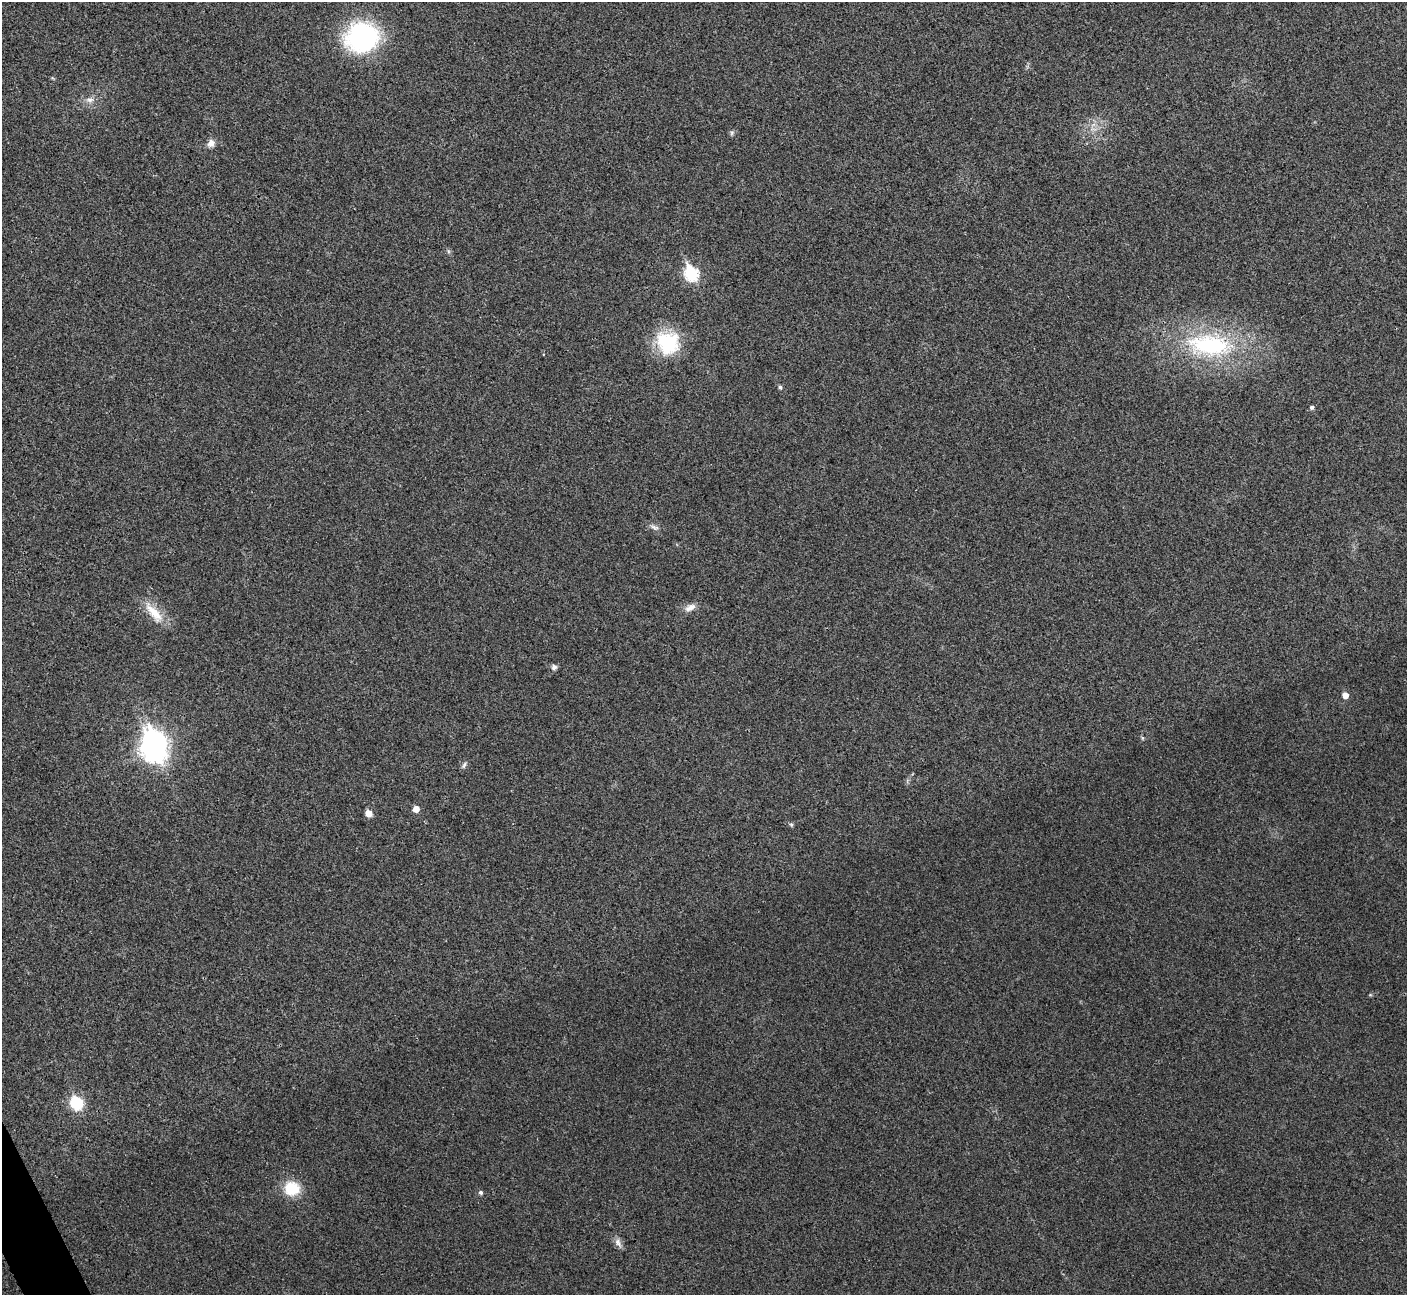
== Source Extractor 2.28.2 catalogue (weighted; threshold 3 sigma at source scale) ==
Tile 7 of 4 x 4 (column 3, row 2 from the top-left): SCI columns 2816-4220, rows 2745-4037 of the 5633 x 5621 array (HDU 1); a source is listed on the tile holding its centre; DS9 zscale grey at full resolution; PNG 1409 x 1297 px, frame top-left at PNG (2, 2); no overlay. Shown black and unused: <1% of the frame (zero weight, under 3 of 4 exposures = <1% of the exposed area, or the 3 px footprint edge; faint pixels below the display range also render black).
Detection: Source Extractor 2.28.2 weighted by HDU 2 'WHT'; one run over the whole footprint, this tile lists its part. Background 0.0382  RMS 0.006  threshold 0.0272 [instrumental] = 3 sigma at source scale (4.5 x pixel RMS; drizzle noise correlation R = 1.50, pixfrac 1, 0.05/0.05 arcsec/px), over >= 5 px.
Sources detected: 28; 1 inside a brighter object's white glare — not listed; the other 27 listed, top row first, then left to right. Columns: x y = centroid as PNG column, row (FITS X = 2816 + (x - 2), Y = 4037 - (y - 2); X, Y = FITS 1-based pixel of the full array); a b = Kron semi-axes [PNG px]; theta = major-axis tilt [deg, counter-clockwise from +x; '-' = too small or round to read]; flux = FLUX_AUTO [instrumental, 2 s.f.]
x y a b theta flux
362 37 32 28 4 96
90 100 12 7 6 3.5
1093 125 7 4 19 1.7
732 133 7 5 61 1.1
211 143 9 9 - 3.7
448 251 6 4 -72 0.96
691 273 8 6 -65 73
668 343 27 25 -44 35
1210 345 67 31 -5 83
780 387 5 5 - 1.2
1311 407 5 5 - 1.2
654 527 14 6 -24 2.5
690 607 16 8 26 4.3
154 613 36 12 -51 13
554 667 7 7 - 1.8
1345 695 5 5 - 4.9
1142 738 6 4 -89 0.8
153 750 10 8 -34 380
464 765 10 5 61 1.6
416 809 5 5 - 5.4
368 813 6 5 - 6.1
791 825 6 5 - 0.91
1370 995 6 4 18 0.66
76 1103 11 10 - 26
292 1188 17 16 - 18
481 1192 6 5 - 1.4
618 1243 15 7 -63 3.1